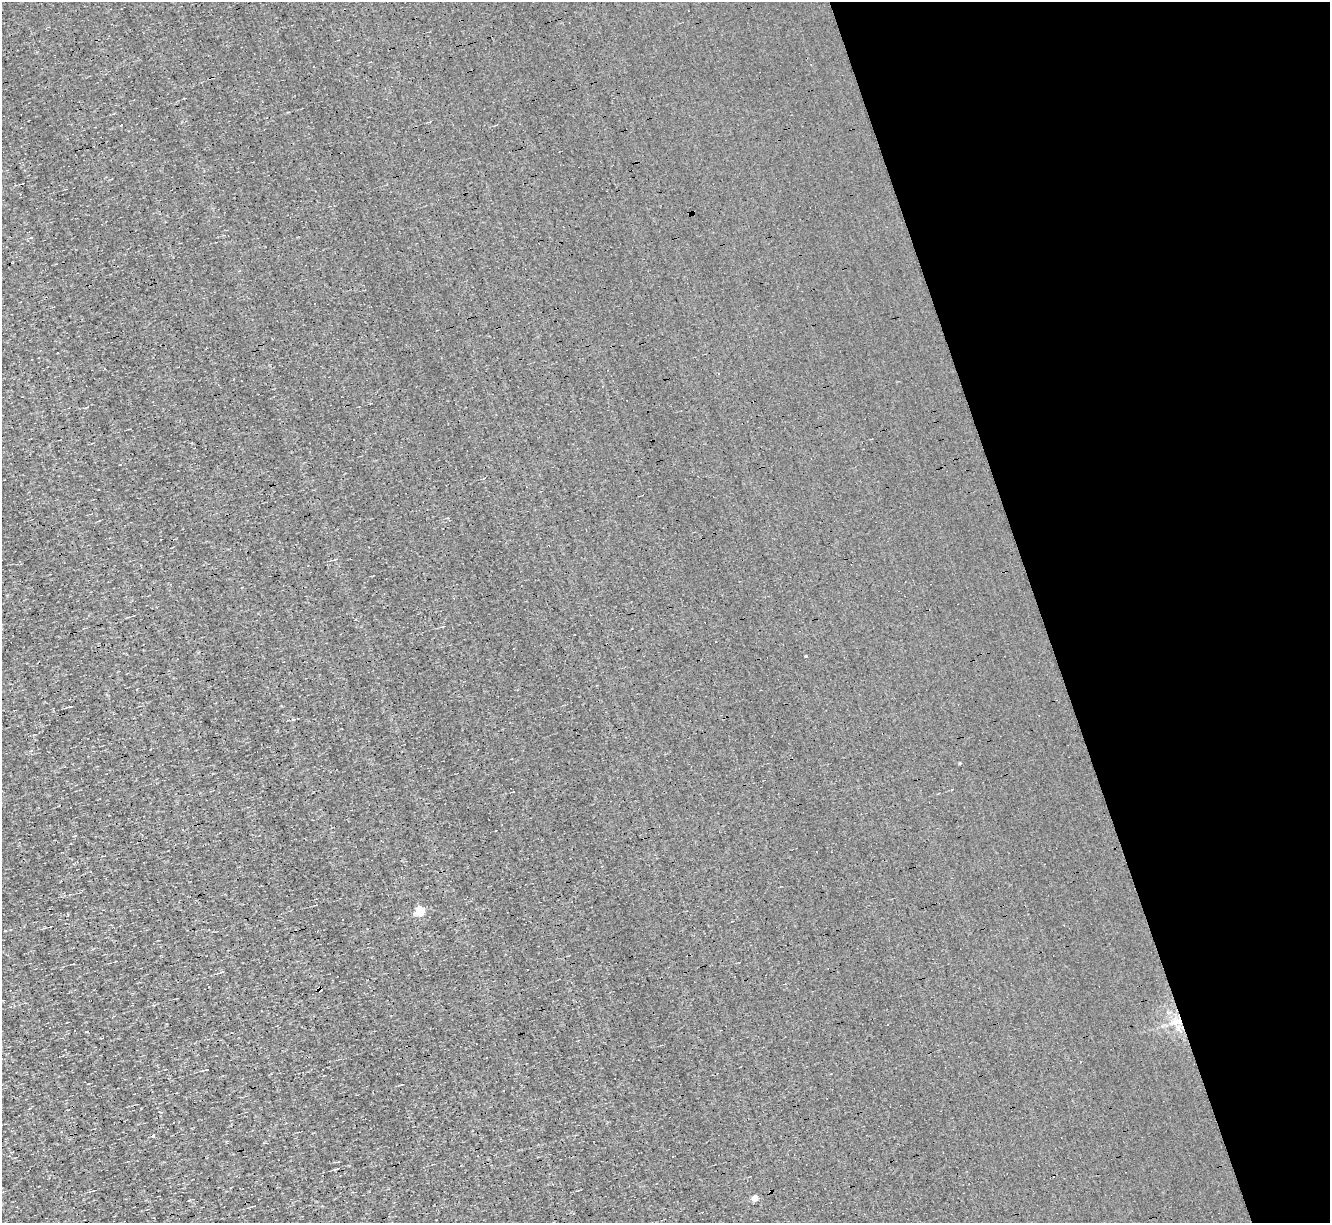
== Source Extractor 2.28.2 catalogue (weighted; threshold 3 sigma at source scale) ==
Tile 12 of 4 x 4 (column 4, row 3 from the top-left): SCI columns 3985-5312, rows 1481-2701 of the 5312 x 5277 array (HDU 1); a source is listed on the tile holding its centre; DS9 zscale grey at full resolution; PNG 1332 x 1225 px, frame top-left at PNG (2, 2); no overlay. Shown black and unused: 22% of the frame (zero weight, under 3 of 4 exposures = <1% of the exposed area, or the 3 px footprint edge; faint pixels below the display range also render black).
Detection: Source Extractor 2.28.2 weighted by HDU 2 'WHT'; one run over the whole footprint, this tile lists its part. Background 3.45e-04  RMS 0.044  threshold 0.199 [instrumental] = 3 sigma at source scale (4.5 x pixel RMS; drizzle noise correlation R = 1.50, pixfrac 1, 0.05/0.05 arcsec/px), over >= 5 px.
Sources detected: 11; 1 cosmic-ray / hot-pixel residue — not listed; the other 10 listed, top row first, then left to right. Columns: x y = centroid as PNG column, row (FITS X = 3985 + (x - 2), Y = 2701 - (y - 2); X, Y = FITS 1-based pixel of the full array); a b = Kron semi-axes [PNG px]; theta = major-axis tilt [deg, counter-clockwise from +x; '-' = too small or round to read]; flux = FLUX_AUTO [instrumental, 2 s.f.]
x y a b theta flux
806 656 3 3 - 4.6
69 707 4 3 - 3.8
293 720 3 3 - 6.1
959 763 4 2 - 3.9
420 911 5 5 - 230
320 990 4 3 - 16
1176 1022 18 7 13 41
206 1070 5 2 - 4.4
153 1136 3 3 - 76
755 1198 4 4 - 52
Overlapping masked pixels (flux is a lower limit): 2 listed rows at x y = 320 990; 1176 1022